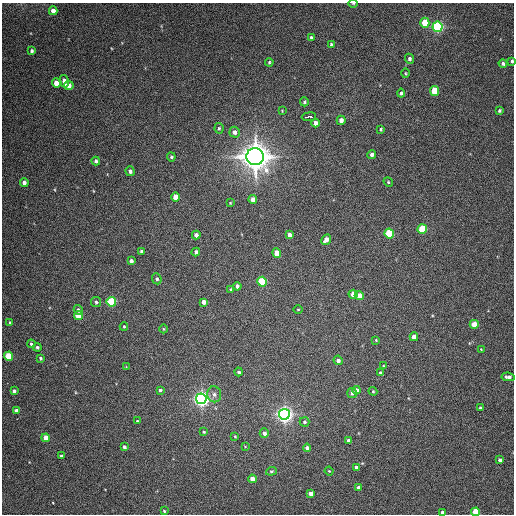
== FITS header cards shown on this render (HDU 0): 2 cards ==
NAXIS1  =                  512 / Axis length
NAXIS2  =                  512 / Axis length

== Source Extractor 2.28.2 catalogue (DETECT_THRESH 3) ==
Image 512 x 512 px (HDU 0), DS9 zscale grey, 1 PNG px = 1 image px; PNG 516 x 516 px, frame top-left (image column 1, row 512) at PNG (2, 3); each listed source drawn as its Kron ellipse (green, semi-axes under 4 px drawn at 4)
Background 141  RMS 12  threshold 34.6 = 3 sigma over >= 5 px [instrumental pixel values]
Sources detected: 105; all 105 listed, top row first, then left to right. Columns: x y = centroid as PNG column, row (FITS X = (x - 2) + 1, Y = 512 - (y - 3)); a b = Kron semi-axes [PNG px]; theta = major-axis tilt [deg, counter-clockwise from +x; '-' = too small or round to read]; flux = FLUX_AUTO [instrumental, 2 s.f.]
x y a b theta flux
353 3 5 3 - 6.8e+02
53 11 4 4 - 5.3e+03
425 23 5 4 - 2.2e+04
437 27 5 5 - 1.7e+05
311 38 4 4 - 1.4e+03
331 44 4 3 - 9.3e+02
32 51 4 4 - 1.6e+03
409 59 5 4 - 1.7e+03
512 61 4 3 - 1.2e+03
269 62 4 3 - 9.7e+02
503 63 4 4 - 1.7e+03
405 73 5 3 - 7.5e+02
64 81 6 4 -77 6.4e+03
56 83 4 4 - 9.5e+03
69 85 5 4 - 5.3e+03
434 91 5 4 - 2.8e+04
401 93 4 3 - 1.5e+03
304 102 4 4 - 1.1e+03
282 111 4 2 - 6.0e+02
499 111 3 3 - 1.1e+03
309 117 7 3 6 2.5e+04
341 120 5 4 - 3.2e+03
315 123 4 4 - 4.1e+03
219 128 5 4 - 1.1e+03
381 129 3 3 - 9.5e+02
235 132 5 5 - 2.9e+03
372 154 4 4 - 2.7e+03
171 157 4 4 - 1.3e+03
255 157 8 8 - 1.5e+06
96 161 4 4 - 1.7e+03
130 171 5 4 - 2.2e+03
388 182 5 4 - 8.8e+02
24 183 4 4 - 2.9e+03
176 197 5 4 - 1.1e+04
253 200 4 4 - 5.6e+03
230 203 3 2 - 5.8e+02
422 229 5 5 - 4.0e+04
389 233 5 5 - 5.5e+04
196 235 4 4 - 3.9e+03
289 235 4 4 - 3.4e+03
326 240 5 4 - 4.6e+03
142 251 4 3 - 1.8e+03
196 252 4 4 - 2.0e+03
277 253 4 4 - 1.4e+04
131 261 4 4 - 2.7e+03
157 279 5 4 - 1.6e+03
262 282 5 4 - 5.0e+04
237 286 4 4 - 2.6e+03
231 289 3 3 - 1.1e+03
353 294 4 4 - 6.3e+03
359 296 4 4 - 6.6e+03
96 302 5 5 - 1.4e+03
111 302 5 4 - 6.1e+04
204 302 4 4 - 4.3e+03
78 310 5 4 - 1.7e+03
298 310 4 3 - 6.4e+02
78 315 4 4 - 1.7e+04
10 323 3 3 - 1.6e+03
474 324 4 4 - 1.2e+04
124 326 4 3 - 7.7e+02
164 329 4 3 - 6.8e+02
414 337 4 4 - 7.8e+03
376 340 3 3 - 7.3e+02
31 344 4 3 - 1.3e+03
37 347 4 4 - 1.5e+03
481 349 4 3 - 6.2e+02
8 356 4 4 - 3.2e+04
41 358 3 3 - 1.2e+03
338 360 4 4 - 2.7e+03
383 366 4 3 - 8.8e+02
126 367 4 3 - 6.0e+02
239 372 4 4 - 1.6e+03
380 373 4 3 - 1.4e+03
508 377 7 4 -8 2.9e+03
160 390 4 4 - 1.3e+03
356 390 4 4 - 3.8e+03
14 391 4 4 - 2.4e+03
373 391 4 4 - 8.3e+02
352 393 5 5 - 1.9e+03
214 394 8 7 - 2.9e+03
201 399 5 5 - 4.5e+05
480 408 3 3 - 1.0e+03
17 411 4 4 - 5.9e+03
284 414 5 5 - 5.1e+05
137 421 4 3 - 6.8e+02
304 422 5 4 - 1.5e+03
204 432 4 3 - 8.9e+02
264 433 5 4 - 3.0e+03
235 436 3 3 - 7.3e+02
46 438 4 4 - 1.2e+04
348 440 4 3 - 1.7e+03
245 446 3 2 - 5.0e+02
124 447 4 3 - 2.2e+03
307 448 4 4 - 3.1e+03
61 456 3 3 - 1.7e+03
500 460 4 3 - 2.4e+03
356 467 3 3 - 1.6e+03
271 471 5 4 - 1.1e+03
329 471 4 3 - 6.8e+02
252 479 4 4 - 6.6e+03
358 488 4 4 - 4.3e+03
311 493 4 4 - 5.9e+03
164 511 4 3 - 8.5e+02
442 512 4 3 - 4.1e+03
476 512 4 4 - 3.1e+04
At the frame edge (FLAGS 8, measured only in part): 4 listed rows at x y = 353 3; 512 61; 442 512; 476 512